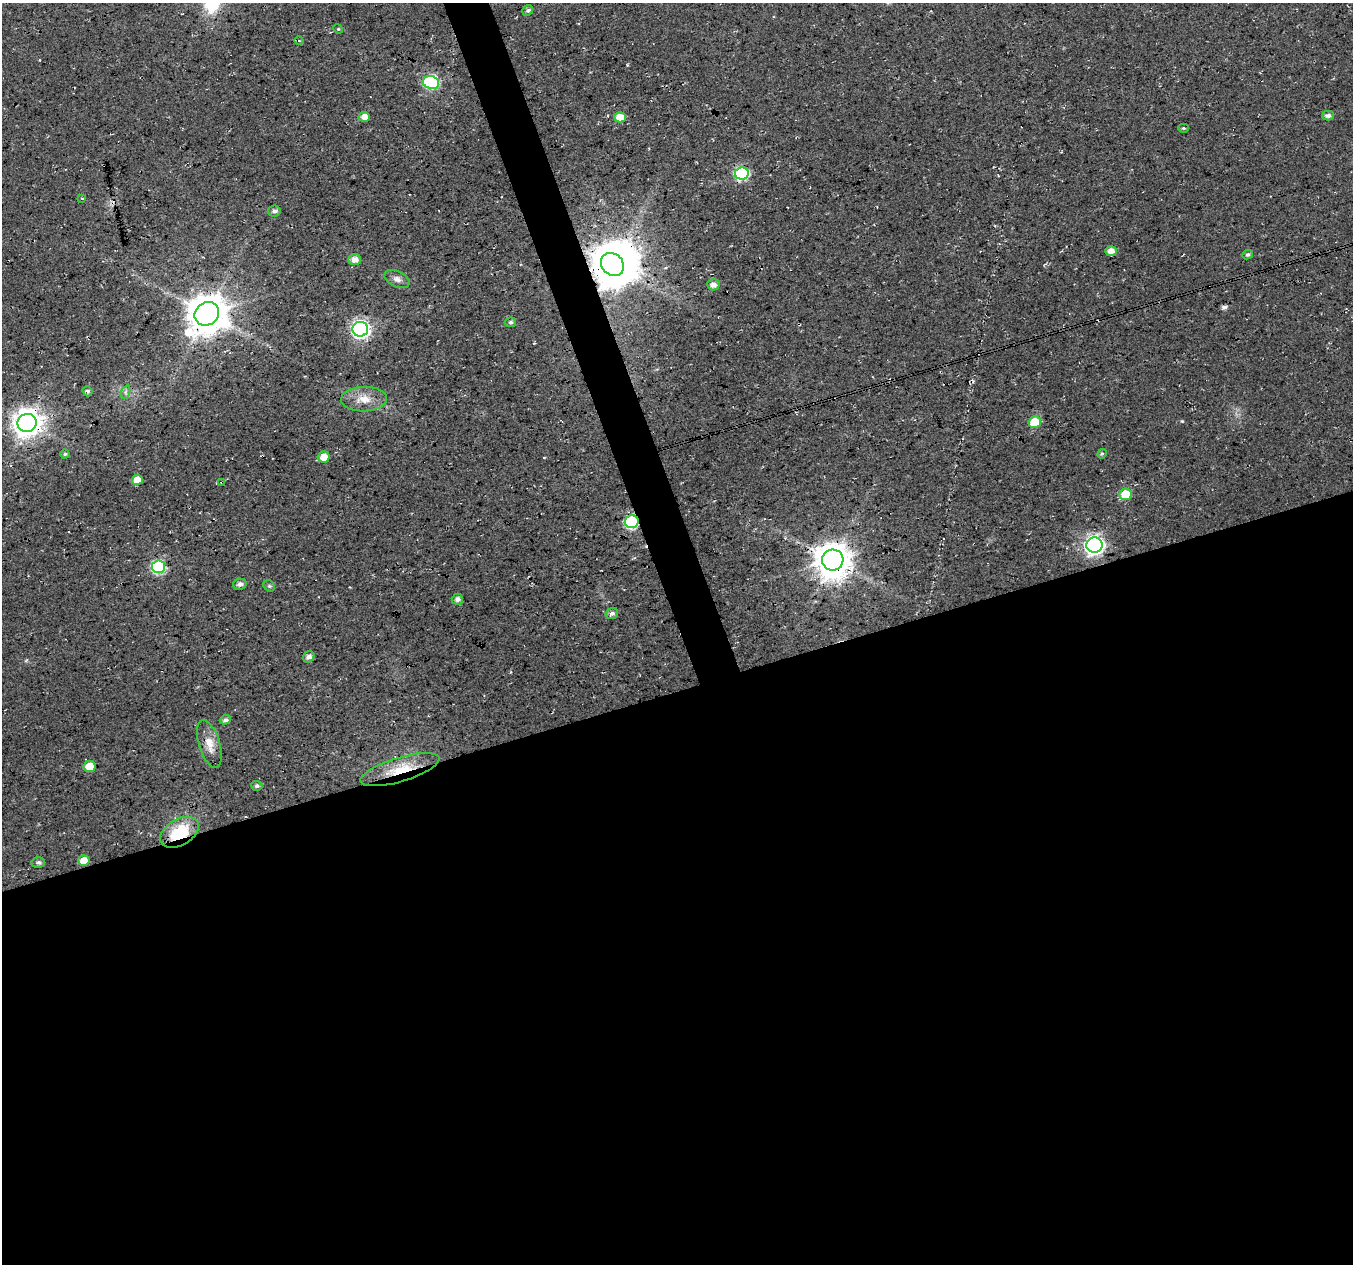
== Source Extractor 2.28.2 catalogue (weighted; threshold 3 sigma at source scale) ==
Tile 15 of 4 x 4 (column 3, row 4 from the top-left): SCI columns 2706-4056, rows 119-1380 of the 5408 x 5234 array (HDU 1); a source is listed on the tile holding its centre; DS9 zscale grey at full resolution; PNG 1355 x 1266 px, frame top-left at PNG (2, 3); each listed source drawn as its Kron ellipse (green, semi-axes under 4 px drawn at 4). Shown black and unused: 47% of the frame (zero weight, under 3 of 4 exposures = <1% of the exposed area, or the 3 px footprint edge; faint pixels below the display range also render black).
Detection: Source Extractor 2.28.2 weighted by HDU 2 'WHT'; one run over the whole footprint, this tile lists its part. Background 0.0181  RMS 0.0054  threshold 0.0244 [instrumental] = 3 sigma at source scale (4.5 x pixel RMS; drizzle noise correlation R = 1.50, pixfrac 1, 0.0396/0.0396 arcsec/px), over >= 5 px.
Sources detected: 53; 1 inside a brighter object's white glare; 4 cosmic-ray / hot-pixel residue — neither listed nor drawn; the other 48 listed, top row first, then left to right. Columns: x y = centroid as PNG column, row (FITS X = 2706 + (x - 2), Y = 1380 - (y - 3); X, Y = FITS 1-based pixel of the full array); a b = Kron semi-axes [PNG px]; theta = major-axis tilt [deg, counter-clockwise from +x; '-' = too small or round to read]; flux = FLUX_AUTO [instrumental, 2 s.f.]
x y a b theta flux
528 10 6 5 - 1.2
338 29 5 4 - 0.69
299 41 4 3 - 0.56
431 82 8 6 -15 75
1328 116 6 4 0 2.2
364 117 5 5 - 4.3
620 117 5 5 - 8.2
1183 128 5 4 - 0.76
742 173 7 6 - 68
82 198 4 3 - 0.86
274 211 6 5 - 1.8
1111 251 5 5 - 4.1
1248 255 5 4 - 1.2
355 259 6 5 - 4.1
612 264 12 10 -46 1700
397 279 13 8 -25 3.1
713 285 6 5 - 3.2
207 314 13 11 40 1600
510 322 5 5 - 1
360 329 8 7 - 160
87 391 5 4 - 1.1
126 392 7 4 71 1.2
364 399 23 12 2 8.7
1035 422 6 5 - 15
27 423 9 9 - 690
65 454 4 4 - 0.82
1102 454 5 4 - 0.73
324 457 6 5 - 7.3
137 480 5 5 - 7.1
222 482 4 2 - 0.55
1126 494 6 6 - 16
632 522 6 6 - 78
1094 545 8 7 - 240
833 560 10 10 - 1300
158 567 7 6 - 76
240 584 7 5 13 2.3
269 586 6 5 - 0.86
457 599 5 5 - 2.5
612 613 6 5 - 1.7
309 657 6 5 - 2.3
225 720 6 4 21 1.7
209 744 24 10 -73 7.5
89 766 6 5 - 12
400 770 41 12 17 18
257 786 5 5 - 1.3
179 832 21 13 30 24
84 861 6 5 - 7.5
38 862 7 5 -4 1.7
Overlapping masked pixels (flux is a lower limit): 8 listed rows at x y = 612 264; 207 314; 27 423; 222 482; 632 522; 833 560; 400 770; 179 832